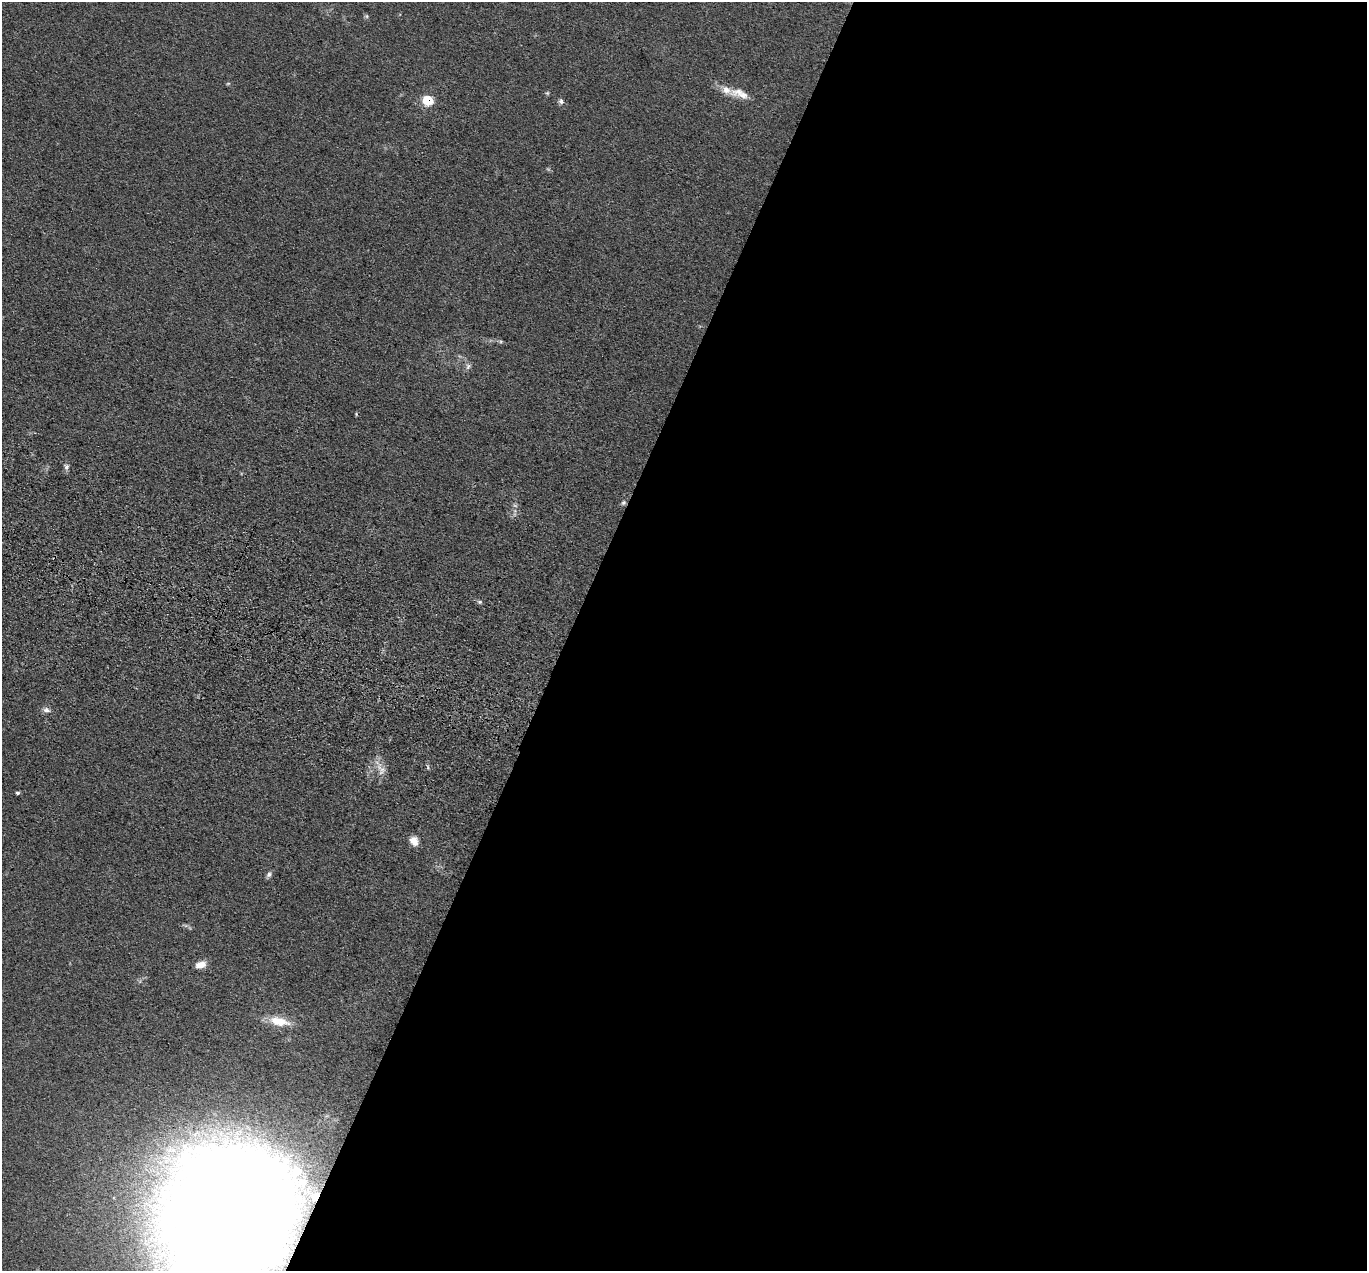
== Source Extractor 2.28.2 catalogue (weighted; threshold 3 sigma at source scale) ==
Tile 12 of 4 x 4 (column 4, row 3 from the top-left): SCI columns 4122-5486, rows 1609-2877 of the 5516 x 5626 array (HDU 1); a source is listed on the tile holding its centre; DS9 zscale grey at full resolution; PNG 1369 x 1273 px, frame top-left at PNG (2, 2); no overlay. Shown black and unused: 58% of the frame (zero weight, under 3 of 5 exposures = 4% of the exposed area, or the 3 px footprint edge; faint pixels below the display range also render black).
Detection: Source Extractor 2.28.2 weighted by HDU 2 'WHT'; one run over the whole footprint, this tile lists its part. Background 0.0393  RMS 0.0042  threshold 0.0189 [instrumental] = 3 sigma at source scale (4.5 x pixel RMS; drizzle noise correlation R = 1.50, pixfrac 1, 0.05/0.05 arcsec/px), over >= 5 px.
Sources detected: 31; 1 too faint to see at this stretch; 4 inside a brighter object's white glare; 1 cosmic-ray / hot-pixel residue — not listed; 5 inside a brighter listed object's ellipse — not listed separately; the other 20 listed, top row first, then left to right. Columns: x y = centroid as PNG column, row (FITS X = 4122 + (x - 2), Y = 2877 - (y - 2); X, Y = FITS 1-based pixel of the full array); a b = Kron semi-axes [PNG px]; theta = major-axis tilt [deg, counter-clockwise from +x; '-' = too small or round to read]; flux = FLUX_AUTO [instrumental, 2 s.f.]
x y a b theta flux
367 16 6 4 -89 0.62
228 83 6 4 2 0.49
726 90 30 10 -25 5.8
547 93 5 5 - 0.57
427 100 6 6 - 21
561 101 7 6 - 1.2
468 367 9 5 63 1.1
356 414 4 4 - 0.43
66 467 8 6 66 1.2
623 503 7 6 - 0.97
480 602 6 5 - 0.71
46 710 10 6 -10 1.7
428 767 6 4 -88 0.6
381 769 18 8 -54 3.7
17 793 4 4 - 0.85
414 841 10 8 -47 4.4
269 874 8 6 55 1.2
200 965 12 7 18 3.8
279 1021 27 11 -12 8.5
224 1223 132 103 -55 660
Overlapping masked pixels (flux is a lower limit): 1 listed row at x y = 427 100
Isophote crosses this tile's border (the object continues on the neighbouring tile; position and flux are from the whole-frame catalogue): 1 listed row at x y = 224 1223